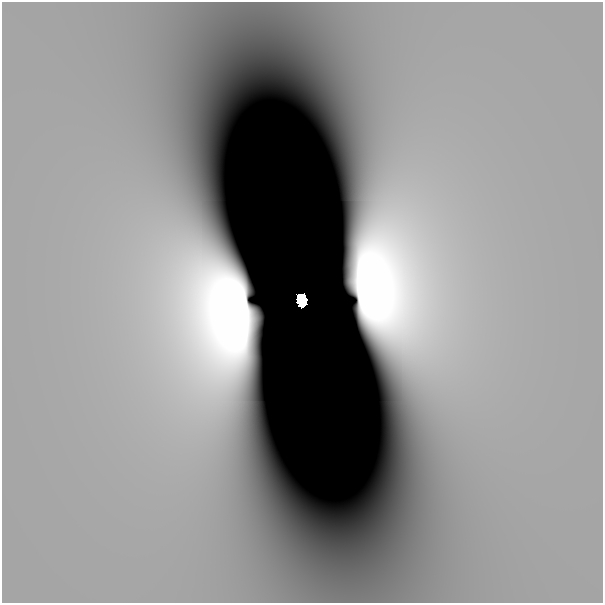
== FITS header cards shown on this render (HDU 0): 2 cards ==
NAXIS1  =                  601
NAXIS2  =                  601

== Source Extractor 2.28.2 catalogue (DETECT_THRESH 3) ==
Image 601 x 601 px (HDU 0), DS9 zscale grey, 1 PNG px = 1 image px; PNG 605 x 605 px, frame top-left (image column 1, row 601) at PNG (2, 2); no overlay
Background 1.26e-11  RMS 2.3e-11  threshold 6.98e-11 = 3 sigma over >= 5 px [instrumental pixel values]
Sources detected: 3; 2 with non-positive FLUX_AUTO (blend fragments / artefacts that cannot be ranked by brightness) are not listed; the other 1 listed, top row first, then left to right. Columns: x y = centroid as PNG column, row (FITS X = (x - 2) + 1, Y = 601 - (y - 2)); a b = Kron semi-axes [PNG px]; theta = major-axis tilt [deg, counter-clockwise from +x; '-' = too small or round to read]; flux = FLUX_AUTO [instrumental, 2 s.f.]
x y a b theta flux
302 300 11 8 -79 3.1
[2 non-positive-flux detections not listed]